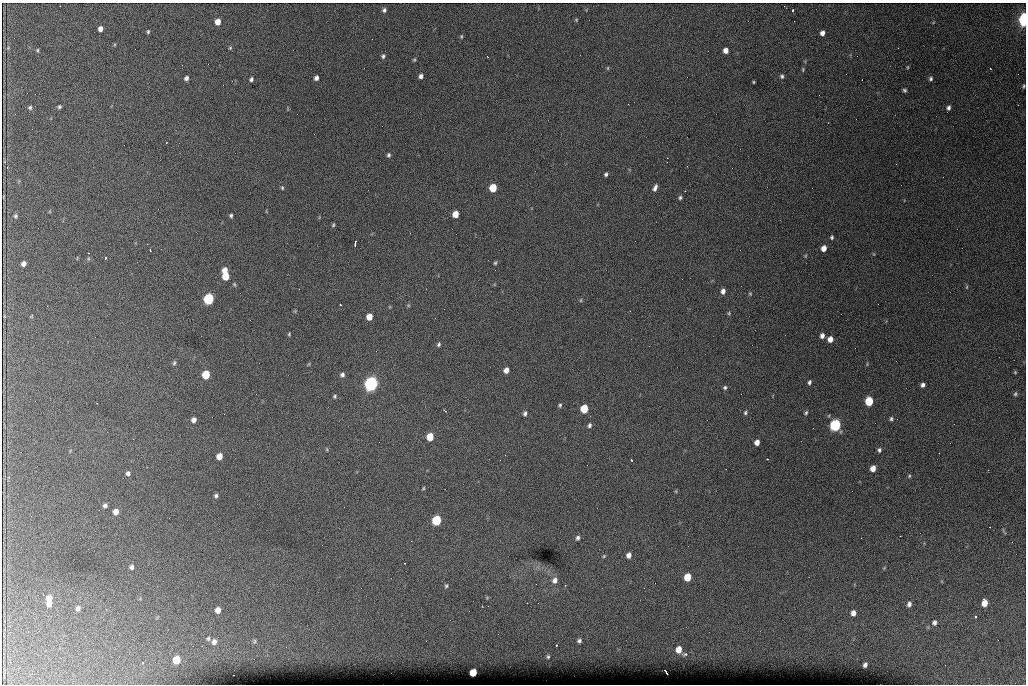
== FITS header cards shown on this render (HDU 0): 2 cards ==
NAXIS1  =                 1024 /fastest changing axis
NAXIS2  =                  682 /next to fastest changing axis

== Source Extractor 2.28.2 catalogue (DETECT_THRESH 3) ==
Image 1024 x 682 px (HDU 0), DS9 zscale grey, 1 PNG px = 1 image px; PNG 1028 x 686 px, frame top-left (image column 1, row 682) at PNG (2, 3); no overlay
Background 3220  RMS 37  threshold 112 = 3 sigma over >= 5 px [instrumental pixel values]
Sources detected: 137; all 137 listed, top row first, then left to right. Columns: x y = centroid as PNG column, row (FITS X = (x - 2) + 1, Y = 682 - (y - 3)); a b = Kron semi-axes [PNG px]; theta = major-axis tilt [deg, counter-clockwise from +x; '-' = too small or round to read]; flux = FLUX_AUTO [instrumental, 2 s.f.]
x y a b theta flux
384 10 5 5 - 6000
793 10 3 2 - 2600
1024 19 7 4 89 490000
576 20 4 4 - 2500
218 22 5 5 - 23000
100 29 5 4 - 13000
148 32 5 4 - 3500
822 33 5 4 - 11000
461 36 5 4 - 2800
230 48 5 4 - 3000
37 50 4 3 - 2700
726 50 5 4 - 17000
383 56 6 4 67 5000
414 60 5 4 - 3000
908 67 5 3 - 2300
608 68 5 3 - 2400
803 70 6 3 72 2800
421 76 4 4 - 8100
782 76 5 5 - 4900
186 78 4 4 - 7900
316 78 5 4 - 9300
251 79 4 4 - 5900
931 79 5 5 - 4800
753 82 3 2 - 2500
1023 86 4 3 - 3100
904 90 4 4 - 4500
59 107 4 4 - 4100
30 108 5 5 - 4300
948 108 5 4 - 6400
166 143 2 2 - 1700
389 155 5 4 - 4800
667 162 2 2 - 1700
606 174 4 4 - 4900
282 188 5 3 - 2900
493 188 6 5 - 72000
655 188 8 4 68 9300
680 198 4 4 - 4400
455 214 5 5 - 33000
15 216 5 4 - 4100
231 216 4 4 - 4400
333 225 5 4 - 3200
832 237 5 4 - 4100
355 244 6 2 81 4000
824 248 5 5 - 18000
150 250 3 2 - 2600
105 258 3 3 - 7100
88 259 6 4 19 3300
495 263 5 4 - 3500
23 264 5 4 - 10000
225 270 6 5 - 21000
225 276 6 5 - 47000
234 284 6 3 -59 2900
967 287 6 4 89 2700
723 291 5 5 - 11000
750 294 5 4 - 2700
209 299 6 5 - 300000
581 300 5 3 - 2700
340 305 3 2 - 3800
729 313 5 4 - 2800
31 316 5 3 - 2100
369 317 5 5 - 31000
289 334 4 4 - 2700
822 336 5 4 - 9900
830 339 5 5 - 20000
439 344 5 4 - 4500
174 363 6 4 74 4000
309 364 5 3 - 2200
506 370 5 5 - 17000
1015 372 4 4 - 2400
206 375 6 5 - 89000
342 375 5 5 - 6700
809 382 4 3 - 5300
371 384 7 6 - 930000
923 385 4 4 - 7800
725 387 5 5 - 4600
1015 394 6 4 74 4000
335 396 6 5 - 3700
869 401 6 5 - 100000
560 405 5 4 - 3800
584 409 6 5 - 86000
445 411 4 2 - 2000
525 413 6 5 - 6400
745 413 5 4 - 4000
806 413 5 4 - 3800
891 419 5 4 - 4500
194 420 5 4 - 12000
589 425 6 5 - 5700
835 425 6 5 - 420000
430 437 6 5 - 57000
757 442 5 4 - 16000
327 449 5 3 - 2400
879 450 5 5 - 5400
219 456 5 5 - 26000
767 459 3 2 - 5100
631 460 3 2 - 2500
873 468 5 4 - 21000
128 473 5 5 - 6200
909 476 5 4 - 3000
423 488 4 3 - 2500
676 491 5 3 - 2600
216 496 5 4 - 5900
105 506 4 4 - 6600
116 512 5 5 - 19000
437 520 6 5 - 180000
990 527 3 2 - 2100
578 538 6 4 66 6100
629 555 5 4 - 13000
604 556 5 4 - 2900
132 567 5 5 - 7200
884 568 5 4 - 2100
687 577 6 5 - 59000
555 580 8 6 66 13000
565 585 3 2 - 1600
446 586 5 3 - 3600
49 598 7 6 - 25000
984 603 6 5 - 35000
49 604 6 5 - 13000
909 604 6 5 - 8800
78 608 6 5 - 8700
218 610 5 5 - 22000
853 613 5 5 - 14000
976 617 3 3 - 5700
934 623 6 5 - 7500
85 636 3 2 - 2800
208 639 7 6 - 5000
254 641 8 4 82 3800
579 641 4 4 - 5900
214 642 7 6 - 13000
556 645 3 2 - 6300
679 649 6 5 - 30000
686 654 4 3 - 6500
548 657 5 4 - 3400
176 660 6 5 - 74000
143 662 3 2 - 1900
865 665 5 4 - 8500
473 672 5 5 - 61000
666 672 5 2 - 2900
At the frame edge (FLAGS 8, measured only in part): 2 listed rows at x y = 1024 19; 1023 86

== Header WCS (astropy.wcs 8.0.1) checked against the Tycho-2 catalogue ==
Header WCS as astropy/WCSLIB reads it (CRVAL/CRPIX/CD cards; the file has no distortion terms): RA---TAN/DEC--TAN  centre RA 07:06:07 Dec +31:10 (106.53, +31.16 deg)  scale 1.44 arcsec/px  FOV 24.5' x 16.3'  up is -93 deg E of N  parity flipped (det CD > 0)
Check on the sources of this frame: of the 60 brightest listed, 9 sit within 2.2 arcsec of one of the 15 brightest Tycho-2 stars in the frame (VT <= 12.35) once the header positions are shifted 0.14 arcsec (0.13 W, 0.04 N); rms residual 0.99 arcsec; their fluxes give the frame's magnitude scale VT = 24.13 - 2.5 log10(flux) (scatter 0.05 mag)
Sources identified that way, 9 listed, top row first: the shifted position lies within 2.2 arcsec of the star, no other Tycho-2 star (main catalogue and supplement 1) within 4.4 arcsec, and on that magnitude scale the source's flux lands within +1.5 / -3 mag of the star's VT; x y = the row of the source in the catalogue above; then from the Tycho-2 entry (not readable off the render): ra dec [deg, ICRS J2000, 3 dp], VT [Tycho-2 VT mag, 2 dp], TYC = Tycho-2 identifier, HIP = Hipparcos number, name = IAU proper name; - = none
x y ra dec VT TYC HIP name
493 188 106.458 +31.151 12.35 2438-728-1 - -
209 299 106.516 +31.041 10.39 2438-398-1 - -
206 375 106.551 +31.041 11.84 2438-663-1 - -
371 384 106.552 +31.106 9.20 2438-180-1 - -
869 401 106.550 +31.305 11.61 2438-184-1 - -
584 409 106.559 +31.192 11.79 2438-1039-1 - -
835 425 106.562 +31.292 10.01 2438-106-1 - -
437 520 106.614 +31.135 11.36 2438-550-1 - -
473 672 106.684 +31.152 11.76 2438-931-1 - -